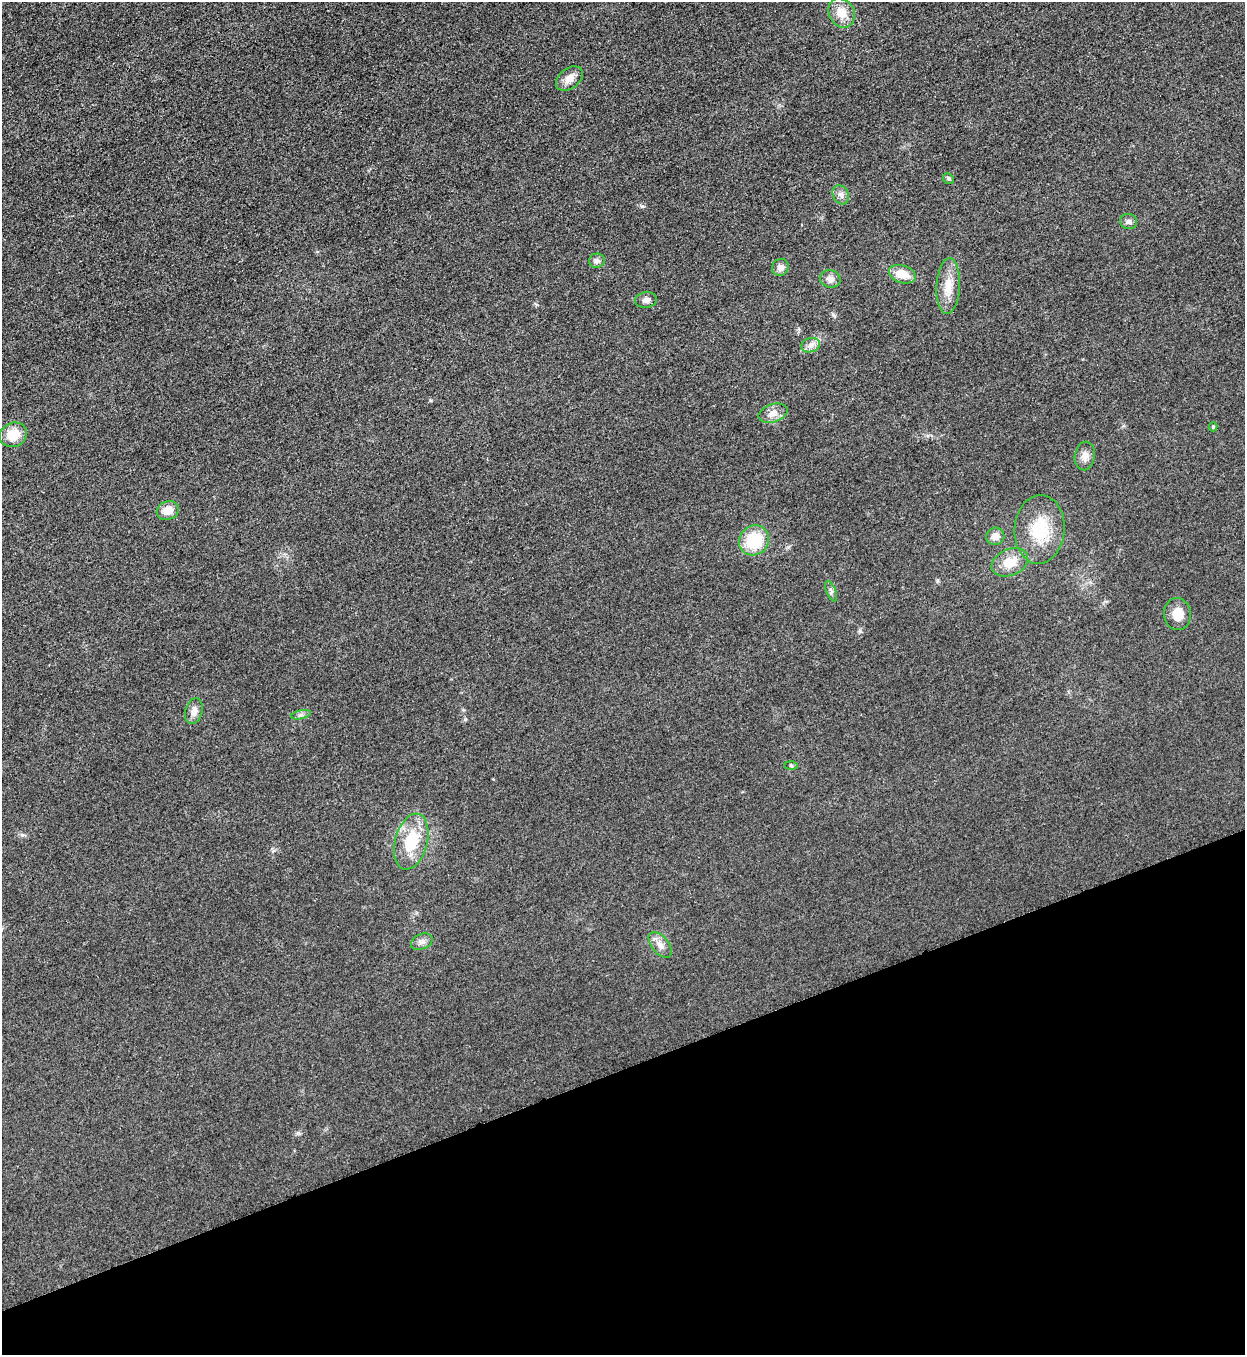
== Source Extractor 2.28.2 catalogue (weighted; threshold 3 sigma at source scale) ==
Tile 14 of 4 x 4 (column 2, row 4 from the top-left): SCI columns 1530-2772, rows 10-1362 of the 5418 x 5431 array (HDU 1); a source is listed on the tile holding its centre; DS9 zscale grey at full resolution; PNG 1247 x 1357 px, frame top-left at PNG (2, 2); each listed source drawn as its Kron ellipse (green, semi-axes under 4 px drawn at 4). Shown black and unused: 21% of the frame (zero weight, under 3 of 5 exposures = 1% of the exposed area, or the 3 px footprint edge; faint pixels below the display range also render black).
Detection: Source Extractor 2.28.2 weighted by HDU 2 'WHT'; one run over the whole footprint, this tile lists its part. Background 0.0227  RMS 0.0046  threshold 0.0208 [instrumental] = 3 sigma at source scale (4.5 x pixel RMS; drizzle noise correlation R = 1.50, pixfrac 1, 0.05/0.05 arcsec/px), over >= 5 px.
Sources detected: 29; all 29 listed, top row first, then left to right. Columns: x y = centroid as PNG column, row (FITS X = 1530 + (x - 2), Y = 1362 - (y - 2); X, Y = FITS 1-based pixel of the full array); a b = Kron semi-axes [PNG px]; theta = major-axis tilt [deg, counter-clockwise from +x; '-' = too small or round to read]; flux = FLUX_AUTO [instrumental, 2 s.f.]
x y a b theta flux
842 13 15 12 -60 7
569 78 15 10 39 4.3
948 179 6 5 - 0.73
841 195 10 7 -63 2.3
1129 222 8 7 - 1.7
597 261 8 7 - 1.6
780 267 8 8 - 2.5
902 274 13 8 -18 7.6
830 279 10 8 -14 2.5
948 286 28 11 87 8
646 300 11 7 7 2.1
811 345 9 7 16 2.2
773 413 15 9 17 4.1
1213 427 4 4 - 0.64
13 435 14 12 25 9.2
1085 456 14 10 81 3.4
168 511 11 9 19 5.6
1040 529 34 25 86 20
995 536 9 8 - 3.9
754 540 16 14 46 20
1010 562 19 13 24 7.9
831 591 11 4 -68 1.3
1177 614 16 13 -84 6.2
194 711 13 8 75 3.3
301 715 10 4 13 1.1
791 765 6 4 -2 0.68
411 842 28 16 75 18
422 942 11 7 23 2.1
660 945 15 8 -52 3.6
Unlisted compact peaks at least as high as the median listed source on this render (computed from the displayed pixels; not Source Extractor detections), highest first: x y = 642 206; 833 315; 860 631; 22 835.